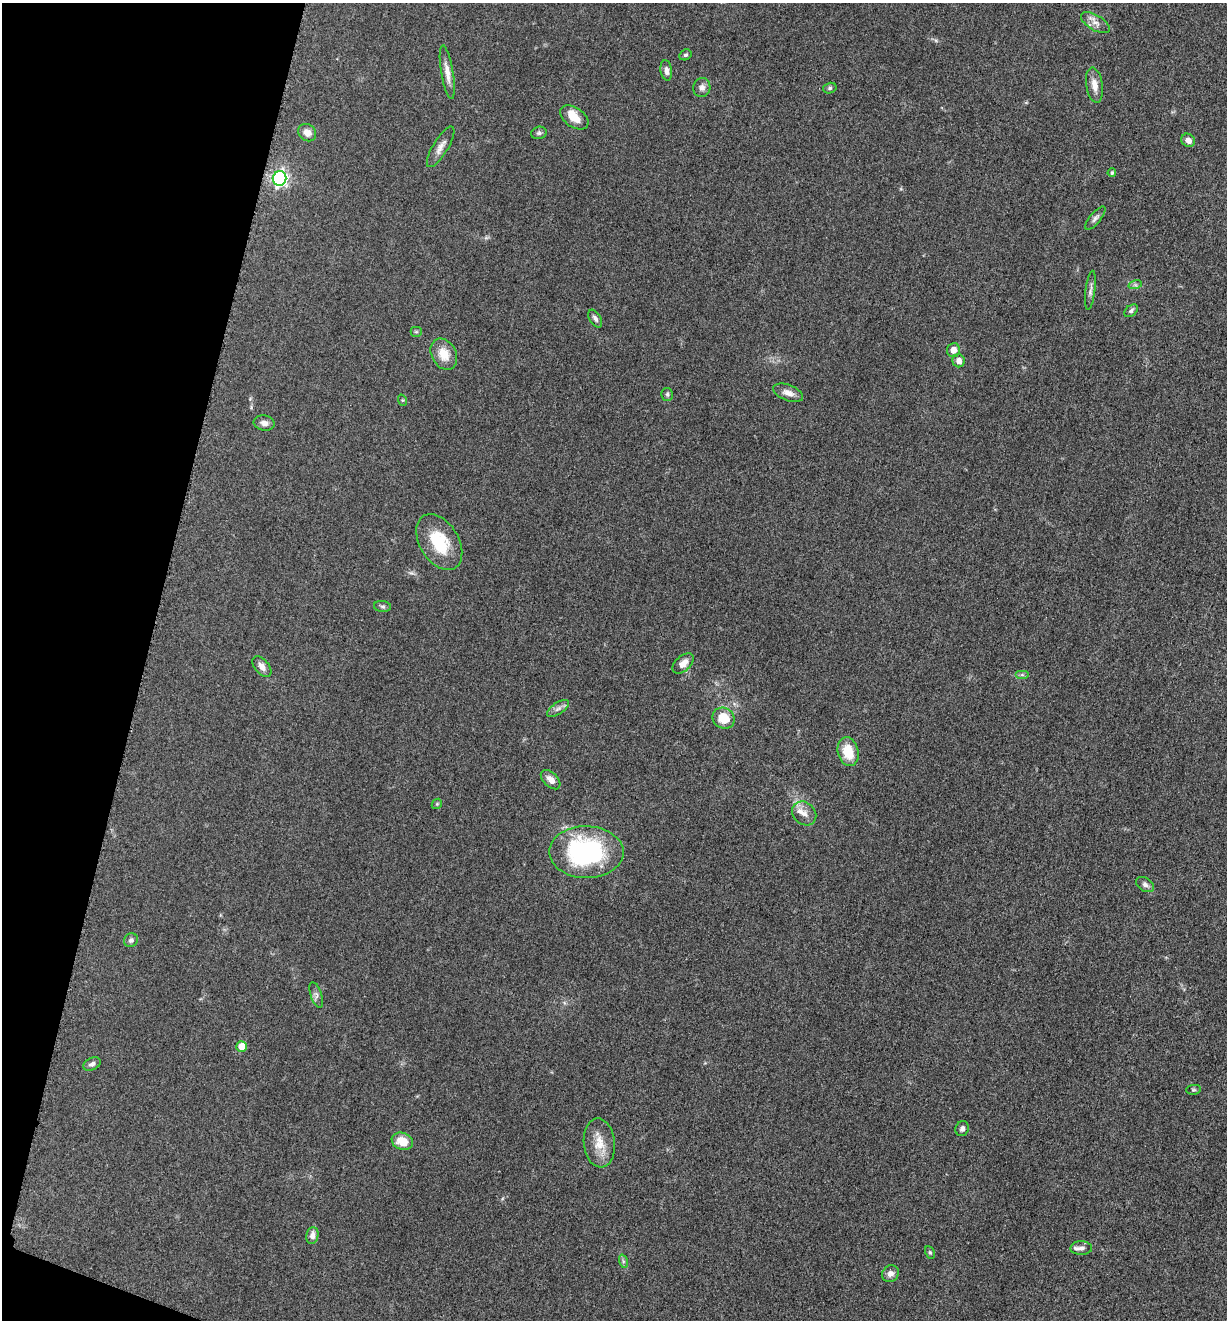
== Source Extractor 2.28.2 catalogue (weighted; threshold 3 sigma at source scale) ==
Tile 9 of 4 x 4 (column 1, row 3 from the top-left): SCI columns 264-1488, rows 1330-2647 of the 5304 x 5292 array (HDU 1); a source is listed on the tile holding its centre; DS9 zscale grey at full resolution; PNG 1229 x 1322 px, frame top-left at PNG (2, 3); each listed source drawn as its Kron ellipse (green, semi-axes under 4 px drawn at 4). Shown black and unused: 12% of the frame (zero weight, under 3 of 5 exposures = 1% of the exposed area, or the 3 px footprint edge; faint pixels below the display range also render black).
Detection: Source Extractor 2.28.2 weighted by HDU 2 'WHT'; one run over the whole footprint, this tile lists its part. Background 0.0504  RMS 0.0058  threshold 0.0261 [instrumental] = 3 sigma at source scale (4.5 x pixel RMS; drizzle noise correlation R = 1.50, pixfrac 1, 0.05/0.05 arcsec/px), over >= 5 px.
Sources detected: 56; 3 inside a brighter listed object's ellipse — not listed separately; the other 53 listed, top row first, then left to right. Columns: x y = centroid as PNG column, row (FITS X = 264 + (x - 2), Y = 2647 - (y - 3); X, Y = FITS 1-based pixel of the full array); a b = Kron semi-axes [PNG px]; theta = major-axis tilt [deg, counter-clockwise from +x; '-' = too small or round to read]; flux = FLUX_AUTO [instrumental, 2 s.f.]
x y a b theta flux
1095 23 16 7 -31 4
685 55 6 5 - 1.1
666 70 10 5 -81 2.6
447 72 27 6 -80 5.4
1094 85 17 8 -81 5.4
702 87 9 8 - 2.7
830 88 7 5 15 1.1
574 117 16 10 -34 7.5
307 133 9 8 - 4.1
539 133 8 6 16 1.2
1188 140 7 6 - 3.3
441 147 23 7 59 4.6
1112 173 4 4 - 0.97
280 178 7 6 - 150
1095 218 14 5 50 2
1135 285 7 4 17 1.2
1090 290 20 4 83 2.4
1131 311 8 5 39 1.4
595 318 10 5 -59 1.8
416 332 5 5 - 0.8
953 350 7 6 - 4.4
444 354 16 12 -62 9.7
959 361 6 6 - 3.7
788 393 16 7 -21 4.3
667 394 6 6 - 1.2
402 400 6 3 -71 0.52
264 423 11 7 -10 2.9
439 542 30 19 -59 25
382 606 8 5 -6 1.2
683 663 12 7 41 5
262 667 12 7 -50 3.5
1022 675 7 4 0 1
558 708 13 5 34 2.5
723 718 11 10 - 13
848 752 15 10 -75 13
551 780 12 7 -44 4.7
437 804 5 4 - 0.85
804 813 13 11 -42 4.4
586 852 37 26 -1 92
1145 885 10 6 -33 2
131 940 7 6 - 1.7
316 995 13 5 -72 2.2
242 1046 5 5 - 9.9
92 1064 9 6 25 1.9
1193 1090 7 5 5 0.91
962 1129 8 6 70 1.9
402 1141 11 8 -22 10
599 1143 24 15 -84 11
312 1236 8 6 78 3.8
1081 1248 11 7 0 2.1
930 1252 6 4 -63 0.95
623 1261 7 4 -72 1.2
890 1274 9 8 - 3.2